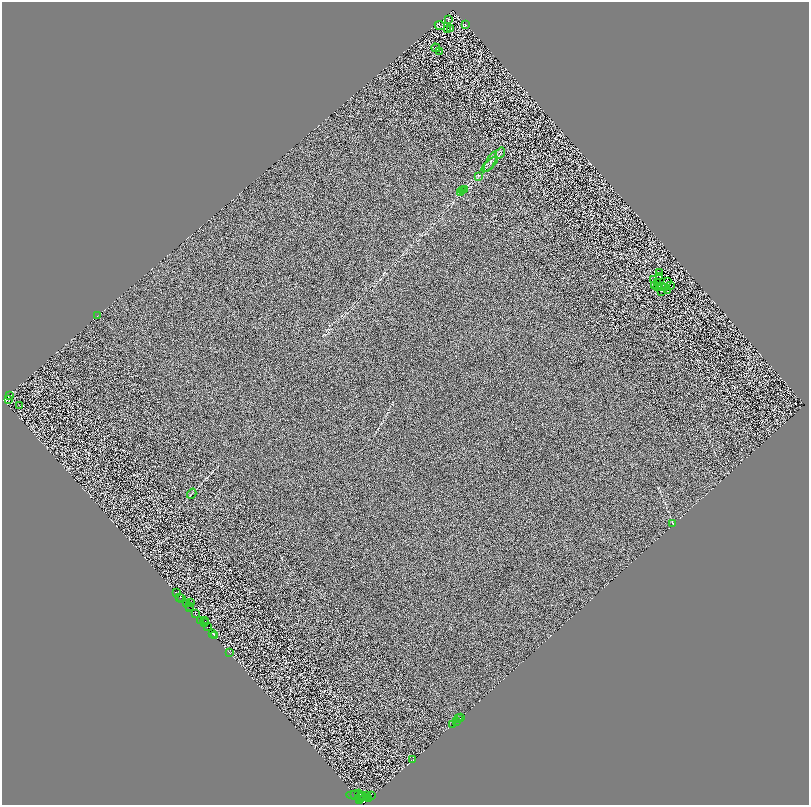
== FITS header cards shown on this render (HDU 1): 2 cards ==
NAXIS1  =                 1613
NAXIS2  =                 1605

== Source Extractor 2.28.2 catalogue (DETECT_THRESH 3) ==
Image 1613 x 1605 px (HDU 1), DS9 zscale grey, zoomed out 1/2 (1 PNG px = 2 x 2 image px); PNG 811 x 807 px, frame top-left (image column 1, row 1605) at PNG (2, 2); each listed source drawn as its Kron ellipse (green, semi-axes under 4 px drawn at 4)
Background 0.835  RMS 2.8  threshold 8.31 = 3 sigma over >= 5 px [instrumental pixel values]
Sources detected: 105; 44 cannot appear on this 1/2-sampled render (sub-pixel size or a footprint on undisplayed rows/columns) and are neither listed nor drawn; the other 61 listed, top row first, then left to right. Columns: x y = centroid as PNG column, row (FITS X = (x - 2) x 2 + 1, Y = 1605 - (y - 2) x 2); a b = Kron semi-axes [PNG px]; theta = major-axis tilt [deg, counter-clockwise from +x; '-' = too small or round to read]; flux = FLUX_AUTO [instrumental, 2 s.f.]
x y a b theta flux
448 19 3 2 - 380
466 25 2 2 - 150
440 26 5 2 - 280
447 29 2 1 - 230
450 29 2 1 - 160
436 48 4 2 - 320
439 51 2 1 - 150
500 153 6 2 56 520
490 162 11 4 60 1500
490 164 11 2 43 1100
478 176 4 2 - 440
464 189 2 1 - 170
463 191 3 2 - 280
461 193 3 2 - 240
660 272 3 1 - 210
660 277 4 2 - 380
654 279 3 1 - 280
657 282 2 1 - 59
668 282 3 2 - 270
670 285 2 1 - 170
655 286 2 1 - 7.2
657 287 2 1 - 65
659 287 3 1 - 160
662 287 2 1 - 130
666 287 2 1 - 110
662 291 2 1 - 240
667 291 2 1 - 250
97 316 2 1 - 130
9 395 3 2 - 630
9 399 2 1 - 210
20 405 2 1 - 180
192 494 5 1 - 370
673 523 3 2 - 420
176 593 2 1 - 7100
180 597 2 1 - 700
182 599 2 1 - 3000
186 603 2 2 - 6900
190 603 2 1 - 270
189 606 2 2 - 6900
190 608 2 1 - 3200
195 613 3 2 - 4300
201 620 3 2 - 9900
205 621 4 1 - 1400
205 623 3 1 - 840
207 627 2 2 - 61
213 633 4 2 - 5000
215 636 2 1 - 540
229 652 2 1 - 370
461 717 2 1 - 200
459 719 2 1 - 2500
456 721 2 1 - 4500
453 725 2 1 - 3800
413 760 2 1 - 5800
355 794 2 1 - 2100
359 794 4 1 - 1500
357 796 11 3 -6 4500
366 796 3 1 - 1500
371 796 3 1 - 15000
361 798 2 2 - 4000
369 798 2 1 - 5500
360 800 3 2 - 7300
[44 sub-pixel or undisplayed-footprint detections neither listed nor drawn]